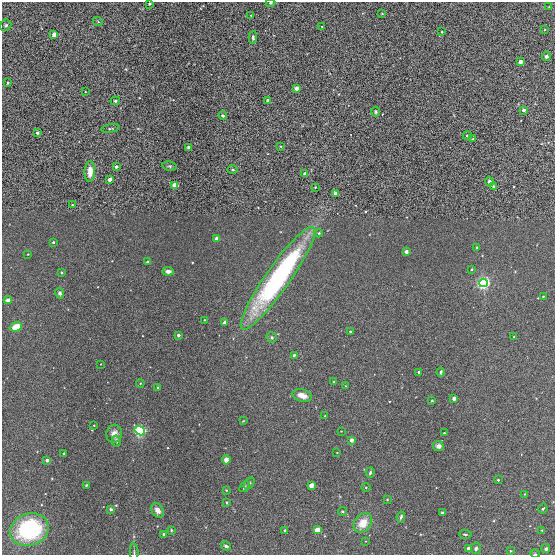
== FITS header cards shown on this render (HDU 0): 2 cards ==
NAXIS1  =                  553
NAXIS2  =                  553

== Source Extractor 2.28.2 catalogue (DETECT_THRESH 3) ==
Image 553 x 553 px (HDU 0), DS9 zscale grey, 1 PNG px = 1 image px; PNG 557 x 557 px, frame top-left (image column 1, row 553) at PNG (2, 2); each listed source drawn as its Kron ellipse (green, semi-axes under 4 px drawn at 4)
Background 0.0991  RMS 0.0012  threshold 0.00345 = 3 sigma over >= 5 px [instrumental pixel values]
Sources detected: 120; all 120 listed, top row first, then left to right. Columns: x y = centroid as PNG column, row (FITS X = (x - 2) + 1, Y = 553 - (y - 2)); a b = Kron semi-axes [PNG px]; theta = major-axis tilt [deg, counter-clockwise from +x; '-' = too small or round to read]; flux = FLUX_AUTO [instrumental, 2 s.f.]
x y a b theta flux
270 3 5 4 - 0.096
150 4 4 3 - 0.1
549 7 2 2 - 0.045
382 14 4 2 - 0.046
251 15 4 2 - 0.05
98 22 5 3 - 0.069
6 25 6 5 - 0.15
322 26 2 2 - 0.051
545 30 3 2 - 0.057
442 32 3 2 - 0.086
54 34 3 3 - 0.89
253 38 6 3 86 0.17
546 56 5 4 - 0.2
520 62 3 3 - 0.78
8 83 3 2 - 0.08
297 88 4 3 - 0.87
85 92 3 2 - 0.048
268 100 3 3 - 0.39
115 101 5 4 - 0.11
523 110 3 3 - 0.46
376 112 5 4 - 0.1
223 116 4 4 - 0.12
110 128 9 3 10 0.099
37 133 4 3 - 0.2
467 135 4 4 - 0.085
473 139 4 3 - 0.099
281 146 4 3 - 0.065
188 147 3 3 - 0.15
169 166 7 4 -9 0.13
116 167 3 3 - 0.25
233 170 5 2 - 0.075
90 171 10 5 88 0.65
305 174 3 3 - 0.98
110 179 3 3 - 0.7
489 181 5 4 - 0.24
175 185 4 4 - 2.7
315 187 4 3 - 0.067
494 187 3 3 - 0.7
336 193 4 3 - 1
72 205 3 2 - 0.059
319 233 4 4 - 0.089
217 239 3 3 - 0.98
53 242 3 3 - 0.15
477 247 3 3 - 0.22
406 252 3 3 - 0.64
28 254 3 2 - 0.048
148 262 3 3 - 0.41
471 269 3 3 - 0.096
168 271 5 4 - 0.43
61 272 3 3 - 0.12
278 278 62 12 55 17
483 283 4 4 - 38
60 293 5 4 - 0.18
543 296 3 3 - 0.093
8 300 4 3 - 0.25
204 320 3 2 - 0.065
225 322 3 3 - 0.79
16 327 6 4 24 1
350 332 3 2 - 0.095
178 335 3 3 - 0.45
514 337 3 2 - 0.083
272 338 5 5 - 0.15
294 355 4 3 - 0.13
101 364 3 2 - 0.044
419 372 3 3 - 0.42
441 372 4 3 - 0.12
333 382 4 3 - 0.064
140 383 4 3 - 0.09
346 386 4 3 - 0.066
158 387 3 3 - 0.19
302 396 10 6 -15 0.75
454 398 3 3 - 0.82
432 401 4 3 - 0.079
325 416 2 2 - 0.059
243 421 3 2 - 0.061
94 425 3 3 - 0.059
140 431 5 4 - 29
341 431 2 2 - 0.041
444 433 3 2 - 0.067
114 434 9 8 - 0.6
351 440 3 3 - 0.91
116 441 6 4 -79 0.2
438 446 5 5 - 0.4
337 452 3 2 - 0.042
64 453 3 3 - 0.2
47 460 3 3 - 0.48
226 460 5 4 - 0.33
370 473 5 4 - 0.16
498 480 3 3 - 0.099
249 483 6 4 50 0.15
86 485 3 2 - 0.074
311 485 3 3 - 1.6
245 487 6 4 47 0.11
366 487 5 3 - 0.078
226 490 4 3 - 0.065
525 494 3 2 - 0.05
387 499 4 3 - 0.06
227 503 3 2 - 0.075
543 508 5 3 - 0.12
111 509 3 3 - 0.14
157 510 8 6 -59 0.42
342 511 4 4 - 0.11
442 513 3 3 - 0.11
401 517 5 3 - 0.13
363 523 10 8 51 1.3
29 530 20 16 19 8.6
171 530 4 3 - 0.067
317 530 3 3 - 2.9
542 530 3 2 - 0.055
285 531 3 3 - 0.095
163 534 3 3 - 0.1
465 534 6 2 -5 0.092
365 541 4 3 - 0.058
226 546 5 4 - 0.19
469 548 3 3 - 0.66
476 548 6 5 - 0.18
546 549 4 4 - 0.18
510 551 4 4 - 0.077
134 552 9 2 -86 0.093
535 554 5 3 - 0.069
At the frame edge (FLAGS 8, measured only in part): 3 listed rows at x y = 270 3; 134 552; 535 554